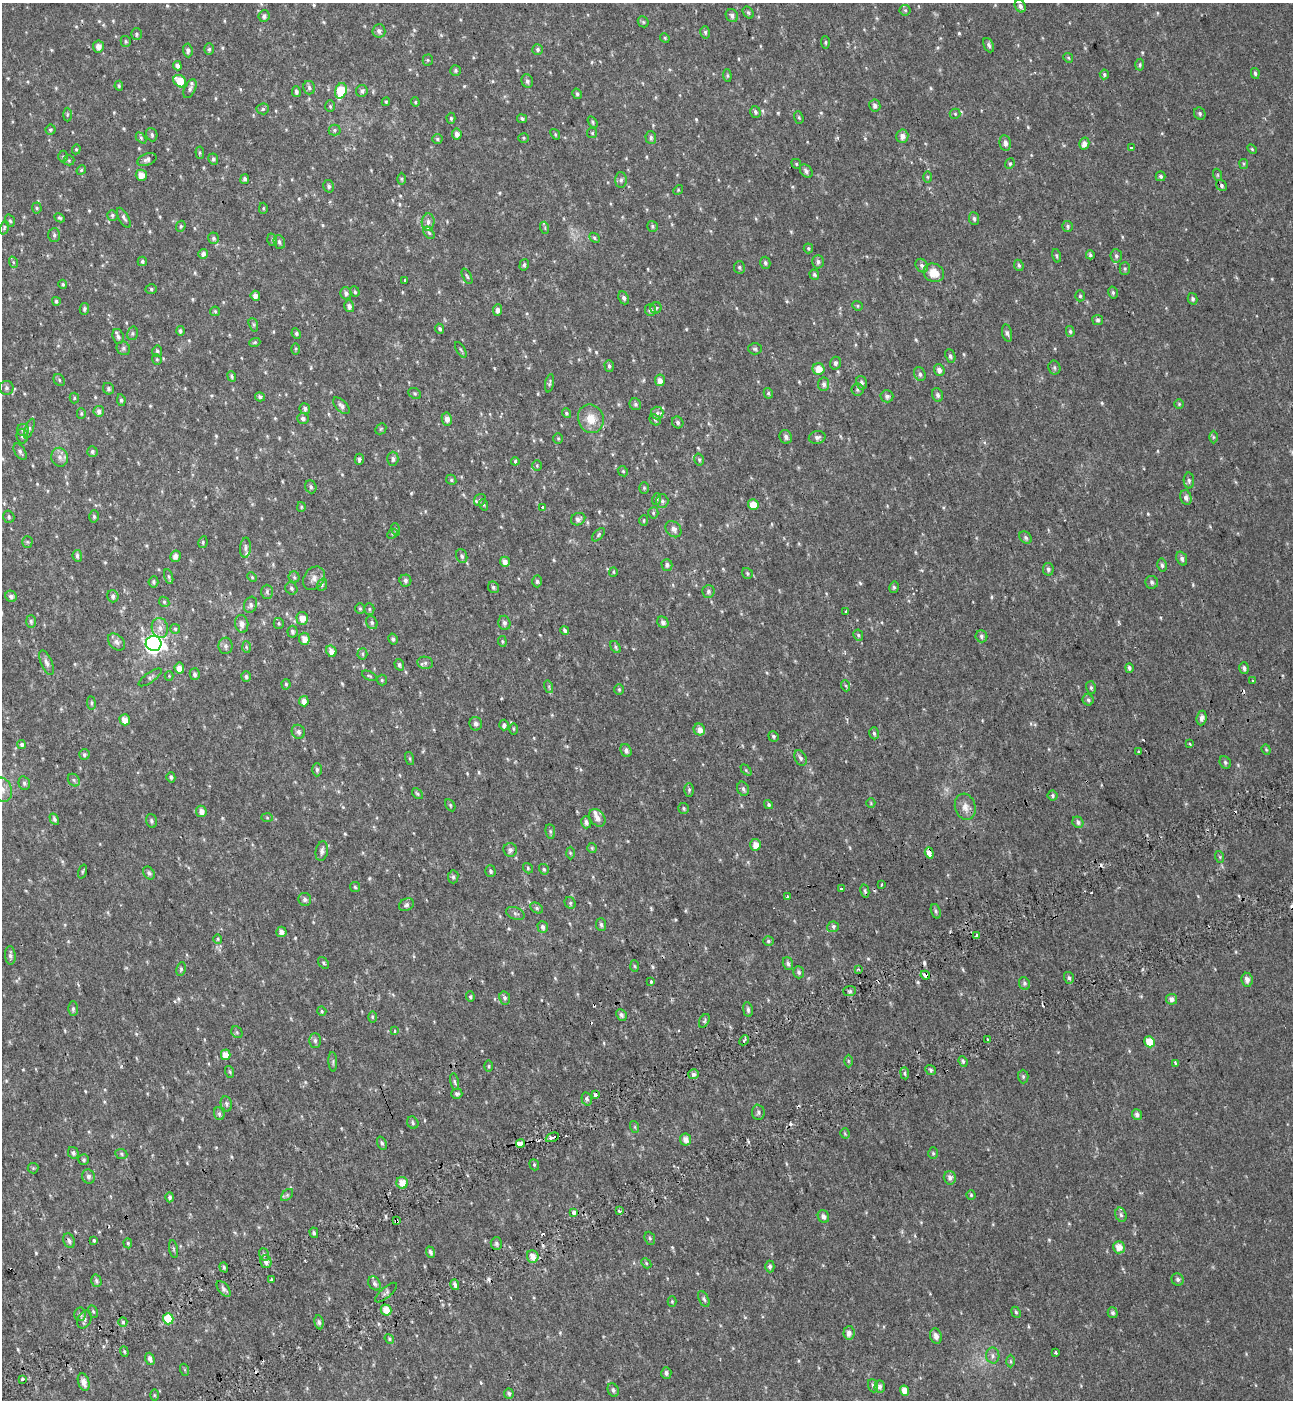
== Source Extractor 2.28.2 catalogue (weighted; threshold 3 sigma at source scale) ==
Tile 7 of 4 x 4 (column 3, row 2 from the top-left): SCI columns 2815-4105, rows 2898-4295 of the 5576 x 5797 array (HDU 1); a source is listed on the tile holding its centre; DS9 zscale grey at full resolution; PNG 1295 x 1402 px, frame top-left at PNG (2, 3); each listed source drawn as its Kron ellipse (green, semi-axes under 4 px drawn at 4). Shown black and unused: <1% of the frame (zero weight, under 2 of 3 exposures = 6% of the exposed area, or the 3 px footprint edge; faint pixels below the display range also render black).
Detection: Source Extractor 2.28.2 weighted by HDU 2 'WHT'; one run over the whole footprint, this tile lists its part. Background 0.0199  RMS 0.008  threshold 0.036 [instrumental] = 3 sigma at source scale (4.5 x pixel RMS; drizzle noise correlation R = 1.50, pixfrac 1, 0.0396/0.0396 arcsec/px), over >= 5 px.
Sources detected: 650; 1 too faint to see at this stretch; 20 cosmic-ray / hot-pixel residue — neither listed nor drawn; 6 inside a brighter listed object's ellipse — not listed separately; of the other 623, all 500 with FLUX_AUTO >= 0.937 (the completeness limit of this list) listed and drawn (123 fainter detections not listed), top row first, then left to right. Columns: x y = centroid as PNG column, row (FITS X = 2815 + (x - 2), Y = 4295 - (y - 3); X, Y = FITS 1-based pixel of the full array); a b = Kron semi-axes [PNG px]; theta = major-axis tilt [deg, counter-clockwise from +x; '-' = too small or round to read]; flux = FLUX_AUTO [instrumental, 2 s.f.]
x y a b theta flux
1020 6 7 5 -58 2.5
905 10 5 5 - 1.2
748 13 6 4 -50 1.4
264 16 6 5 - 2.3
732 16 7 6 - 2.5
643 22 6 5 - 1.2
379 31 7 6 - 2.7
705 32 6 4 -76 1.5
136 34 6 5 - 1.4
665 38 5 4 - 0.94
126 41 5 5 - 1.2
825 42 6 4 -86 1.1
989 45 7 5 -64 2.1
98 47 6 5 - 4.8
209 49 6 5 - 1.3
538 49 5 5 - 1.6
188 50 7 4 -86 2
1068 58 5 4 - 1
428 60 5 5 - 1
1140 65 6 4 86 1.2
177 66 5 4 - 2.9
455 70 5 5 - 1.5
1255 73 5 4 - 1.6
1104 74 5 4 - 1.5
727 75 6 4 -84 1.1
180 81 7 5 -42 13
527 81 7 5 -66 1.9
119 86 5 4 - 1.1
309 88 7 6 - 1.9
190 89 10 5 64 2.1
341 91 8 5 71 29
362 91 6 5 - 2
296 92 5 4 - 1.9
577 94 5 4 - 1.6
386 102 4 3 - 1
415 102 4 4 - 0.96
330 106 6 5 - 1.2
875 106 6 5 - 2.3
263 109 6 5 - 1.5
755 112 6 5 - 1.6
955 114 5 5 - 1.1
1200 114 6 5 - 1.6
67 115 7 4 90 1.1
799 117 6 4 -70 0.96
451 118 5 4 - 1.2
522 119 5 4 - 1.6
592 122 6 4 -55 1.2
50 130 5 5 - 1.3
335 130 6 5 - 1.5
592 133 5 5 - 1.1
457 134 5 5 - 3.5
555 134 6 4 -50 1.1
152 135 7 5 -69 1.7
902 136 6 6 - 4.2
141 138 6 4 -47 1.2
524 138 5 4 - 0.94
651 138 6 5 - 1.8
437 139 5 4 - 1.2
1005 143 8 5 -79 3.2
1084 143 6 5 - 4.6
1131 147 3 3 - 4.5
76 149 5 4 - 1.1
1252 149 6 3 -46 0.97
200 153 6 4 -85 1
63 156 6 5 - 1.2
213 159 6 5 - 1.7
69 160 5 5 - 1.1
147 160 10 6 21 2.6
796 164 5 4 - 0.96
1010 164 6 4 68 1.1
1244 164 5 4 - 0.97
81 170 5 4 - 1
806 171 7 5 -50 2.2
141 175 6 5 - 6.6
1218 175 6 4 -71 1
1161 176 5 5 - 1.5
928 177 6 4 -89 1.2
245 179 5 4 - 2
402 179 6 4 -90 1
621 180 8 5 89 2
1221 185 6 5 - 1.7
329 186 6 5 - 1.9
678 190 5 4 - 1
37 208 5 5 - 1.3
263 208 6 4 88 1.1
112 215 5 5 - 1.5
59 218 5 4 - 1.2
124 218 11 5 -60 2.3
974 219 6 5 - 1.8
10 221 6 4 -71 1.3
428 222 8 6 84 3
181 226 5 4 - 1.2
652 226 6 5 - 1.4
1068 226 5 5 - 1.6
4 228 7 4 72 1.2
545 228 6 4 -73 1.1
429 233 7 4 -54 1.4
54 235 7 6 - 1.8
213 238 6 5 - 1.7
594 238 6 4 -42 1.3
272 240 6 5 - 1.3
279 242 7 5 -72 2
808 248 5 4 - 1.3
203 254 5 4 - 3
1090 255 4 4 - 1.5
1057 256 7 4 -76 1.2
1116 256 6 6 - 2.1
142 261 5 4 - 1.6
13 262 6 3 -72 0.96
818 262 6 6 - 2.1
765 263 6 5 - 1.9
524 265 6 4 74 1.3
1019 265 6 4 -66 1.5
922 266 7 6 - 2.6
739 267 6 5 - 1.4
1125 269 6 5 - 1.4
934 273 10 9 - 11
814 275 5 4 - 1.6
467 276 8 3 -64 1.2
405 280 3 3 - 1.9
63 284 4 4 - 1.1
151 289 5 5 - 1.3
355 292 5 4 - 1.3
346 293 6 5 - 2.2
1113 293 6 4 -76 1.4
255 296 5 4 - 4.7
1080 296 5 4 - 1.3
624 298 7 5 -65 2.1
1193 299 6 5 - 1.8
56 301 4 4 - 1.5
349 306 6 5 - 3
857 306 5 4 - 1.1
656 308 5 5 - 1.4
84 309 6 4 79 1.7
497 310 6 4 86 3.3
650 310 6 5 - 2.4
215 311 5 4 - 1.2
1098 320 5 5 - 1.9
253 325 7 4 -71 1.4
440 329 5 4 - 1.6
180 331 5 4 - 1.6
1070 331 5 4 - 1.2
133 333 7 5 74 1.4
296 333 5 4 - 1.5
1007 333 9 5 -78 2
118 337 8 5 -72 2.4
255 342 6 4 19 0.97
123 348 7 6 - 1.7
296 349 6 4 89 0.97
755 349 6 5 - 1.5
461 350 9 3 -60 1.1
157 351 6 5 - 1.7
950 356 7 5 -66 1.9
157 359 5 4 - 1.1
835 363 6 5 - 2.1
609 366 6 4 -72 1.6
1054 368 7 6 - 1.6
819 369 6 6 - 8.4
939 370 6 5 - 3.5
920 374 7 5 -63 2
232 377 5 4 - 1.2
59 380 6 5 - 1.3
660 380 6 5 - 4.3
549 383 9 3 78 1.3
861 383 7 5 -76 2.3
824 384 7 5 83 2.7
7 388 7 7 - 1.9
108 389 6 5 - 1.7
857 390 6 6 - 1.6
415 393 7 5 -34 1.2
768 393 5 4 - 1.3
938 395 7 5 -68 2.5
887 396 6 6 - 2.4
260 397 5 4 - 1.9
74 398 5 4 - 1
121 400 6 4 -81 1.4
635 404 6 5 - 1.7
1179 404 5 5 - 1
341 406 10 5 -46 2.6
305 409 5 5 - 2.6
99 411 5 5 - 3.1
81 413 5 4 - 1.1
566 413 5 4 - 1.3
657 413 6 6 - 2.2
303 418 6 5 - 2.1
447 419 6 5 - 3.7
591 419 14 13 - 12
655 420 6 5 - 1.2
678 422 6 5 - 1.8
29 429 10 4 70 1.7
381 429 6 5 - 0.96
23 430 6 6 - 2
22 436 7 5 -81 1.9
786 437 7 6 - 2.8
817 437 8 6 12 2.9
1213 437 6 4 -90 1.2
558 438 5 4 - 1
92 451 5 5 - 1.5
20 452 9 5 -58 2.2
60 457 9 8 - 4.3
359 459 5 4 - 2.4
393 459 7 5 89 2.2
699 459 6 4 -75 1.3
515 461 4 3 - 1.7
537 466 5 5 - 1.2
623 471 5 4 - 0.97
451 480 5 4 - 1.2
1189 480 8 5 -87 1.9
311 487 7 5 -68 1.8
644 488 6 5 - 1.2
1186 497 7 5 -75 2.4
657 499 6 4 71 1.1
480 500 6 5 - 1.7
662 501 7 6 - 2
484 505 6 3 -72 0.99
753 505 5 5 - 12
301 507 5 4 - 1
543 507 4 3 - 7.3
653 513 5 5 - 1.2
94 516 6 4 -87 1.4
9 517 6 5 - 1.4
578 519 7 6 - 2.6
644 520 5 4 - 0.96
395 529 6 4 -71 1.1
673 529 9 7 -47 3.3
392 534 6 4 47 1.1
598 535 8 4 47 1.3
1026 537 7 5 -47 1.9
27 542 5 5 - 1.1
203 542 6 4 80 1.1
246 548 10 5 85 2.2
77 556 6 4 -83 1.9
175 556 6 5 - 4.2
462 556 7 5 -70 2
1182 558 7 5 -69 2.2
505 562 5 4 - 4.6
667 565 6 5 - 1.8
1162 565 6 4 -79 1.7
1048 569 6 5 - 1.8
613 572 5 4 - 1
747 573 6 5 - 1.3
169 577 8 3 -71 1.3
252 577 5 4 - 1
294 577 5 5 - 1.3
314 578 13 10 54 4.5
405 580 6 6 - 2.1
537 581 6 4 -88 1.7
153 582 5 5 - 1.5
1152 582 6 6 - 1.9
322 585 6 5 - 1.5
493 587 6 5 - 1.5
894 587 6 4 79 1.3
291 588 6 5 - 1.6
708 591 6 6 - 2.1
267 592 7 5 -90 1.5
11 596 6 5 - 2.7
113 596 6 5 - 2.2
164 602 5 4 - 1.1
251 605 8 6 72 2.4
360 609 5 4 - 1.1
369 609 5 5 - 1.3
846 611 3 3 - 2
302 618 6 5 - 6.9
31 621 6 5 - 1.6
663 622 6 5 - 2.6
279 623 5 5 - 1.3
372 623 7 5 -64 1.6
504 623 7 6 - 2.1
242 624 9 6 -81 3.8
160 628 10 8 -79 5
175 629 5 5 - 1.3
565 630 4 3 - 1.6
292 632 6 5 - 2
858 635 6 4 -63 1.5
981 636 6 6 - 1.8
304 639 6 5 - 6.4
393 639 5 4 - 1.7
502 641 5 3 - 0.96
116 642 10 7 -45 3.1
154 643 8 7 - 300
225 646 8 7 - 2.5
246 647 6 4 -87 1.1
615 647 6 4 -56 1.3
331 651 6 5 - 4.7
362 654 5 5 - 1.3
46 663 13 5 -68 2.9
425 663 8 6 -9 2.2
399 665 6 4 -73 1.8
179 668 5 4 - 5.4
1129 668 5 4 - 1.9
1244 668 6 4 -73 2.2
195 674 6 5 - 2.1
169 676 4 4 - 0.97
369 676 8 4 -26 1.2
150 677 14 5 35 1.9
246 677 5 5 - 1.7
382 680 5 5 - 1.2
1253 680 3 3 - 1.2
286 684 5 4 - 1.2
846 686 5 3 - 1
549 687 6 4 -73 1.1
1091 688 6 5 - 1.5
619 689 5 4 - 1.1
1088 700 6 5 - 1.6
304 701 5 4 - 4.7
91 703 7 3 -82 1
1202 718 7 5 84 3.2
125 720 5 5 - 6.7
476 724 7 6 - 2.7
504 725 5 4 - 2.4
513 729 5 3 - 0.94
699 729 6 5 - 4.5
298 732 7 6 - 2.3
874 733 6 4 -73 1.4
773 736 5 4 - 1.4
1190 744 3 2 - 1.3
22 745 4 4 - 1.9
626 750 7 5 -63 2.6
1266 750 5 4 - 0.94
1139 752 3 3 - 6.2
84 755 5 5 - 1.5
800 758 8 5 -63 2.3
410 759 7 3 -71 1.1
1225 762 6 5 - 1.7
317 770 7 4 -90 1.9
746 770 6 4 -46 1.1
171 777 5 4 - 1.5
74 780 7 5 -48 1.5
24 783 7 5 -76 1.6
743 789 7 5 -73 1.9
2 790 12 9 -71 6.7
689 790 7 5 89 1.4
417 794 6 4 -48 1.2
1052 796 5 5 - 1.5
871 803 5 4 - 0.96
450 805 7 4 -61 1.1
769 805 5 4 - 1.4
965 807 13 10 -74 5.9
684 808 5 5 - 1.4
201 811 6 5 - 4.5
267 818 6 4 -2 1.1
597 818 10 7 -54 4.4
54 819 6 4 -60 1.9
152 821 7 5 -75 1.5
586 822 6 5 - 2.5
1078 822 6 5 - 2.3
550 831 7 5 -83 1.3
755 845 6 5 - 6.9
592 848 5 5 - 1.1
510 850 7 6 - 2.3
322 851 10 6 79 3
570 853 6 4 -88 1
929 853 6 3 -71 15
1220 857 6 3 -72 1.1
528 868 5 4 - 1.1
544 869 5 4 - 1.1
490 871 6 5 - 1.6
82 872 7 3 71 0.98
149 873 7 5 -53 1.7
453 877 6 5 - 1.5
881 885 3 3 - 1.5
355 887 5 4 - 1.2
841 889 3 3 - 2.5
865 891 7 4 -79 1.5
787 897 3 3 - 2.9
305 899 7 6 - 2.2
570 903 6 5 - 1.4
406 905 8 6 26 2.1
537 908 7 5 -28 1.6
936 911 7 4 -70 1.6
515 913 10 6 -23 2
601 925 6 5 - 1.8
543 927 6 5 - 2.1
833 927 6 5 - 1.5
281 932 5 5 - 3.7
977 935 4 3 - 5.5
218 939 5 4 - 1
768 941 5 4 - 1.2
10 955 9 5 -86 2.5
323 963 6 4 -53 1.2
788 964 6 5 - 2
634 966 6 4 -87 0.97
181 969 7 4 81 1.5
858 969 4 3 - 0.95
799 972 6 5 - 1.7
925 975 5 3 - 4.7
1069 978 6 5 - 1.7
1247 980 7 5 -81 4.1
650 982 3 3 - 7.4
1024 983 6 5 - 2
850 991 6 5 - 1.6
470 997 5 4 - 1.2
505 998 7 5 -78 2
1172 999 5 5 - 3.9
73 1009 7 5 90 1.8
748 1010 7 4 -82 2
322 1011 5 4 - 1.1
621 1015 6 5 - 2.3
372 1017 5 3 - 1
704 1021 7 4 62 1.3
395 1031 3 3 - 2.5
237 1032 6 5 - 1.2
744 1040 6 4 47 1.4
988 1040 3 3 - 2.6
315 1041 7 5 -90 1.8
1150 1042 5 5 - 12
226 1055 5 5 - 9.7
848 1061 6 4 -89 0.97
963 1061 5 4 - 1.5
333 1062 10 3 -86 1.3
1176 1063 4 3 - 8.6
489 1066 6 4 90 1
931 1070 6 4 -40 1.4
230 1072 6 3 -71 1
905 1073 6 3 -82 1.3
693 1074 5 5 - 2.5
1023 1077 7 5 -89 1.5
454 1082 8 4 -79 1.7
457 1094 5 5 - 1.7
595 1095 3 3 - 3.6
587 1099 6 5 - 2
226 1104 8 5 -78 1.9
758 1112 7 6 - 2
219 1114 6 5 - 1.5
1137 1115 5 5 - 3
413 1123 6 5 - 1.6
635 1127 6 4 -72 1
845 1133 5 4 - 0.99
552 1137 7 3 23 8.7
686 1139 6 5 - 4.7
382 1143 7 4 -69 1.6
521 1143 4 4 - 7.1
73 1153 6 5 - 2.1
933 1153 6 5 - 1.2
121 1154 6 5 - 1.4
84 1160 5 5 - 1.3
534 1165 6 4 -70 1.2
33 1168 5 5 - 1
88 1177 7 6 - 2.4
950 1178 7 6 - 3.3
402 1183 6 5 - 8.7
287 1195 7 4 45 1.5
971 1195 4 4 - 0.95
170 1197 5 4 - 1.8
619 1211 4 3 - 2.4
574 1213 3 3 - 5.7
1121 1215 7 5 -73 1.9
823 1217 6 5 - 3.2
397 1221 4 3 - 3.5
314 1233 5 4 - 1.6
650 1238 7 5 -68 1.4
94 1240 3 3 - 5.7
69 1241 7 5 -68 2.4
128 1243 5 4 - 1.4
496 1243 6 5 - 1.9
1119 1247 6 6 - 7.3
173 1249 9 3 -79 1.3
430 1252 6 4 -69 2.1
264 1254 6 5 - 1.7
533 1257 6 5 - 6
266 1262 6 5 - 3.8
646 1263 6 4 -48 1
224 1267 5 4 - 1.2
770 1267 6 4 89 1.7
1178 1279 6 5 - 1.8
271 1280 3 2 - 1.7
96 1281 6 5 - 1.7
374 1283 7 5 -55 2.2
455 1285 5 4 - 2.5
223 1289 9 5 -50 2.3
386 1293 13 5 41 2.5
704 1299 9 4 -64 1.6
672 1302 5 4 - 0.97
386 1310 5 5 - 8.2
93 1311 6 4 -63 1.1
1016 1312 6 4 -66 1.2
1113 1313 5 5 - 2
80 1314 7 6 - 1.8
84 1319 9 6 64 2.5
168 1319 5 5 - 22
123 1322 5 4 - 1.2
319 1322 7 4 -81 1.9
849 1333 7 5 84 3.4
936 1336 8 6 -73 3.7
389 1339 5 4 - 1.1
124 1352 5 4 - 0.94
1056 1353 3 3 - 3.9
993 1356 8 6 -78 2.7
150 1359 6 4 -69 3
1011 1361 6 4 -89 1.3
185 1370 6 4 -71 0.99
666 1373 6 5 - 2.3
22 1379 3 3 - 2.5
84 1382 9 5 -72 5
873 1386 7 5 -71 1.6
880 1387 6 5 - 2.9
613 1390 7 5 -64 2
905 1391 5 4 - 6.3
509 1394 5 5 - 1.5
154 1395 6 4 -90 0.95
Overlapping masked pixels (flux is a lower limit): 5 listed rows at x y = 929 853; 925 975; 521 1143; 574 1213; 397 1221
Isophote crosses this tile's border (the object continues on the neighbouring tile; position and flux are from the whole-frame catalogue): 1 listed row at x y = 2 790